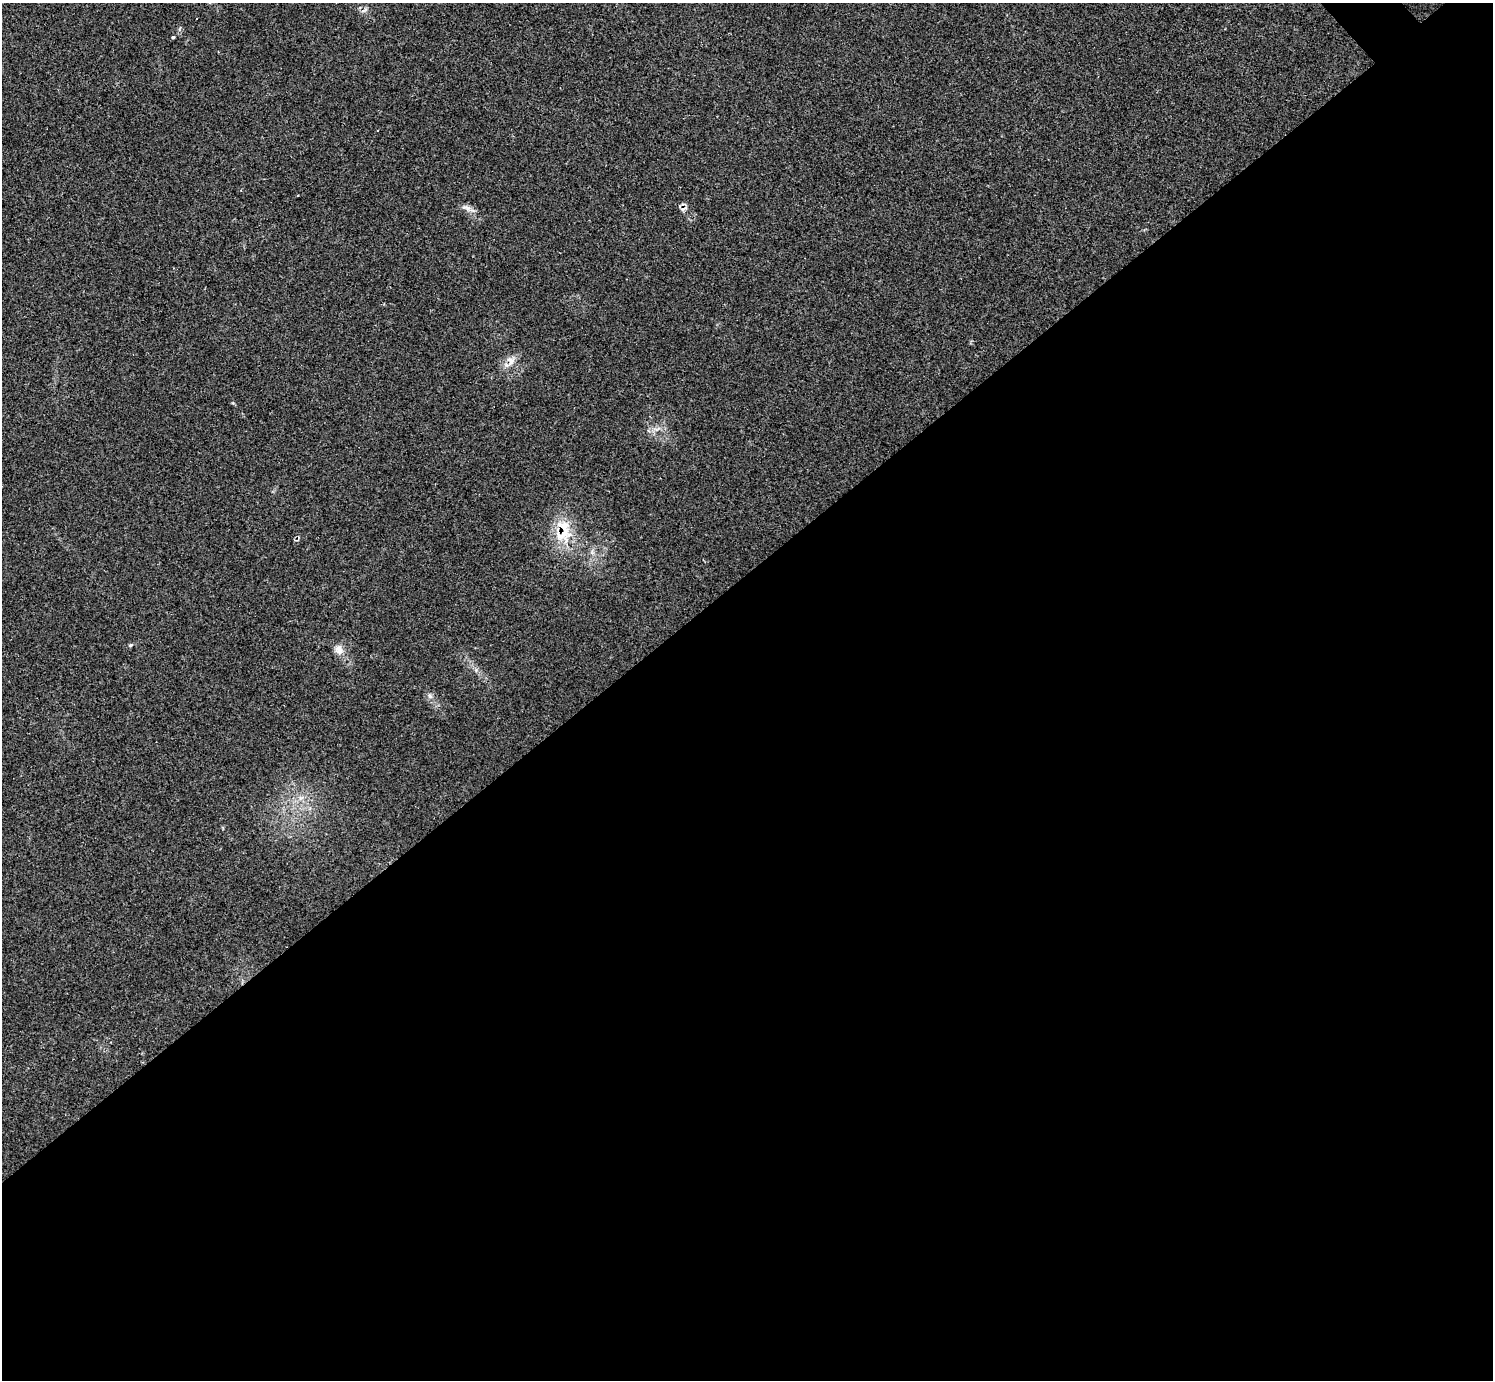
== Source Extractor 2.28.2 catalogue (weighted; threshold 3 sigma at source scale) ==
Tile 15 of 4 x 4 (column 3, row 4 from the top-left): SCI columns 2983-4473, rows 165-1542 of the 5972 x 5970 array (HDU 1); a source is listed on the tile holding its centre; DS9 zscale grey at full resolution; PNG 1495 x 1382 px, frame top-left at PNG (2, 3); no overlay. Shown black and unused: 59% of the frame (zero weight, under 2 of 3 exposures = <1% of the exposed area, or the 3 px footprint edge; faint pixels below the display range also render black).
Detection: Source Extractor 2.28.2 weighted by HDU 2 'WHT'; one run over the whole footprint, this tile lists its part. Background 0.161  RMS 0.0092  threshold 0.0415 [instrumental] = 3 sigma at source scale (4.5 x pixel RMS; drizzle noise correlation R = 1.50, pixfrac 1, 0.05/0.05 arcsec/px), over >= 5 px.
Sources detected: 10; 1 inside a brighter listed object's ellipse — not listed separately; the other 9 listed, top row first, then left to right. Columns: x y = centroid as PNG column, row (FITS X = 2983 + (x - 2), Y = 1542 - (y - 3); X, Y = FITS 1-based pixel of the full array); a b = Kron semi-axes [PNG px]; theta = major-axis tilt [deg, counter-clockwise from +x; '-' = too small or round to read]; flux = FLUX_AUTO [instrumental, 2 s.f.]
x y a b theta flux
173 37 3 3 - 5
297 195 3 2 - 1.4
467 208 10 6 -27 4.1
683 208 11 6 24 3.4
511 361 14 10 -85 7.8
563 527 30 19 -41 28
130 645 5 4 - 1.2
339 649 14 10 -64 7.1
430 696 6 6 - 2.5
Overlapping masked pixels (flux is a lower limit): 3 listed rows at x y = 683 208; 511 361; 563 527